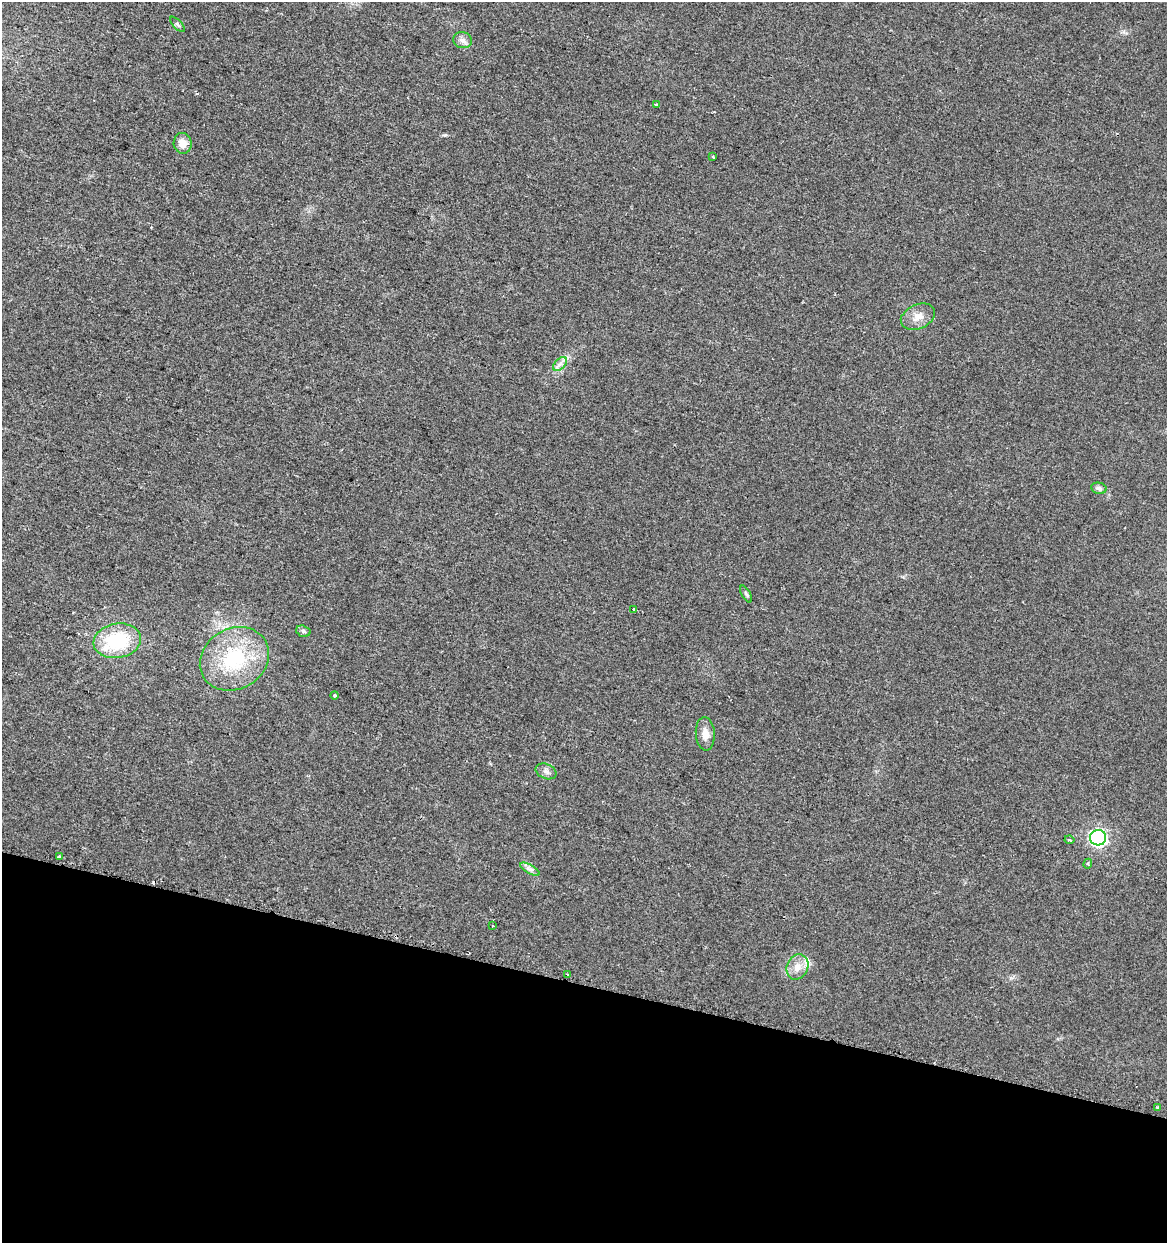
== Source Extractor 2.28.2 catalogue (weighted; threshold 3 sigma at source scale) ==
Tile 15 of 4 x 4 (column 3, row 4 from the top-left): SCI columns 2627-3791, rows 10-1250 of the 5195 x 5001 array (HDU 1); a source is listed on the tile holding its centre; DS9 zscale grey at full resolution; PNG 1169 x 1245 px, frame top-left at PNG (2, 2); each listed source drawn as its Kron ellipse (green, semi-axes under 4 px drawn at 4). Shown black and unused: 21% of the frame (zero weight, under 2 of 3 exposures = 2% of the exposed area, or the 3 px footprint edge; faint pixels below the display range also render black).
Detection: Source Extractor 2.28.2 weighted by HDU 2 'WHT'; one run over the whole footprint, this tile lists its part. Background 0.0194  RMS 0.0063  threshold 0.0285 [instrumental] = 3 sigma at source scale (4.5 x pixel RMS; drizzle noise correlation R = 1.50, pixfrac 1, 0.0396/0.0396 arcsec/px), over >= 5 px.
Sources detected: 28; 1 cosmic-ray / hot-pixel residue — neither listed nor drawn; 2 inside a brighter listed object's ellipse — not listed separately; the other 25 listed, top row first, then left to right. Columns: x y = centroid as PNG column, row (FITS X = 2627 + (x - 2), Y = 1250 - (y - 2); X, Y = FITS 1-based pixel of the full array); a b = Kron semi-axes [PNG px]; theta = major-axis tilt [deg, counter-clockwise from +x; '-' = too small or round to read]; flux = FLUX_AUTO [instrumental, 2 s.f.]
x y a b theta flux
178 24 10 4 -46 1.2
463 40 9 8 - 2.8
656 104 3 2 - 0.63
183 143 10 9 - 6.4
713 157 3 2 - 1
918 317 18 12 24 6.8
560 364 8 5 45 2.3
1099 488 7 5 -13 1.9
746 594 9 4 -58 1.2
634 609 3 3 - 0.73
303 631 7 5 -17 1.4
117 641 24 17 10 40
234 659 36 30 31 49
335 695 4 4 - 1.4
705 734 17 9 -85 5.9
546 771 11 7 -24 2.6
1098 838 8 8 - 180
1069 840 5 3 - 1.7
60 857 3 3 - 5.9
1088 864 5 4 - 1
530 869 11 4 -29 2.3
492 926 3 3 - 1.5
797 967 13 10 64 6.4
567 975 3 2 - 0.81
1157 1108 3 3 - 1.6
Unlisted compact peaks at least as high as the median listed source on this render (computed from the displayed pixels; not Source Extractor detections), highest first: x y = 445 135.